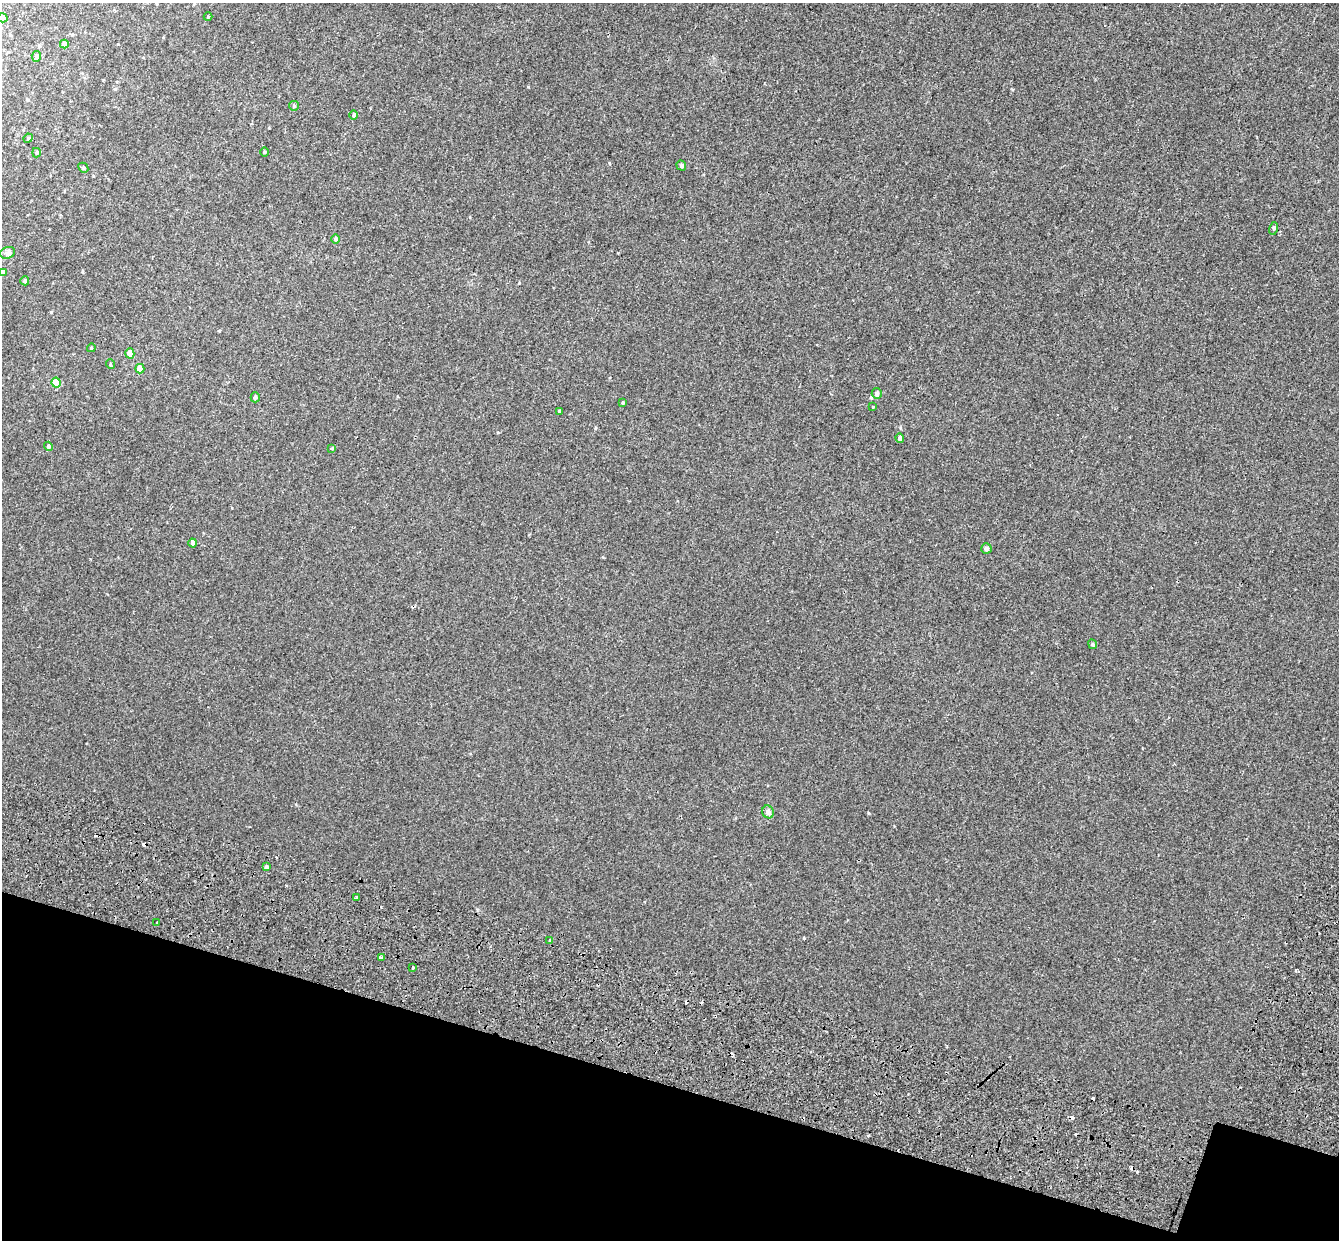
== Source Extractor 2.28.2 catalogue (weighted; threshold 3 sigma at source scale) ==
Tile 15 of 4 x 4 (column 3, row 4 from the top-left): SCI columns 2831-4167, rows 409-1646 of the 5669 x 5827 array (HDU 1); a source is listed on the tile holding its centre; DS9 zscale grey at full resolution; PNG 1341 x 1242 px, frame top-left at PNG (2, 3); each listed source drawn as its Kron ellipse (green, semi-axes under 4 px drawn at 4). Shown black and unused: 14% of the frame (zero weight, under 2 of 3 exposures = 11% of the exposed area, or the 3 px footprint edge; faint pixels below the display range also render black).
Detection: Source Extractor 2.28.2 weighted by HDU 2 'WHT'; one run over the whole footprint, this tile lists its part. Background -4.08e-05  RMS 0.0032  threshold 0.0146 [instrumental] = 3 sigma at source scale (4.5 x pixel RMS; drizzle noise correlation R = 1.50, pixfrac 1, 0.0396/0.0396 arcsec/px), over >= 5 px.
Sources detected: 49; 10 cosmic-ray / hot-pixel residue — neither listed nor drawn; the other 39 listed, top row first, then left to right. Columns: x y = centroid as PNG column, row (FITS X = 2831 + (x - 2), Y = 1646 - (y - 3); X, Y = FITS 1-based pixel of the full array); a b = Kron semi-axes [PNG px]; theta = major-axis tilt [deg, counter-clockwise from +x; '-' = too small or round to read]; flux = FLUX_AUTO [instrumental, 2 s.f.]
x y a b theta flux
208 17 4 4 - 0.26
3 18 5 4 - 2.9
64 44 4 4 - 1.4
36 56 5 5 - 1.1
294 106 5 4 - 0.36
354 115 5 3 - 0.29
28 138 5 4 - 0.38
264 152 5 3 - 0.26
36 153 5 3 - 0.37
681 165 5 4 - 0.59
83 168 5 4 - 0.46
1273 228 6 4 73 0.64
336 239 4 4 - 0.69
8 253 7 5 21 0.71
3 272 4 4 - 0.56
25 281 4 4 - 0.63
91 348 4 3 - 0.26
130 353 5 4 - 1.8
110 364 5 3 - 0.28
140 369 5 4 - 2.8
56 383 5 4 - 5.5
877 394 5 5 - 0.62
255 397 5 4 - 0.64
623 403 4 3 - 0.29
873 407 3 3 - 0.66
559 411 4 3 - 0.32
900 438 4 4 - 0.79
48 446 5 4 - 0.51
332 448 3 3 - 0.63
193 543 4 4 - 1.3
986 548 5 5 - 0.95
1093 644 5 4 - 0.35
768 812 6 5 - 1.4
266 867 4 3 - 0.76
356 897 3 3 - 1.4
157 923 3 3 - 0.77
550 941 3 3 - 0.89
381 958 3 3 - 1.8
412 968 3 3 - 1
Isophote crosses this tile's border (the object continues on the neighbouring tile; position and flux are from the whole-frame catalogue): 2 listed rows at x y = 3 18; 3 272
Unlisted compact peaks at least as high as the median listed source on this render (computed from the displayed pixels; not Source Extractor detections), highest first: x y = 528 87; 804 938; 519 283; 868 813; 609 163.